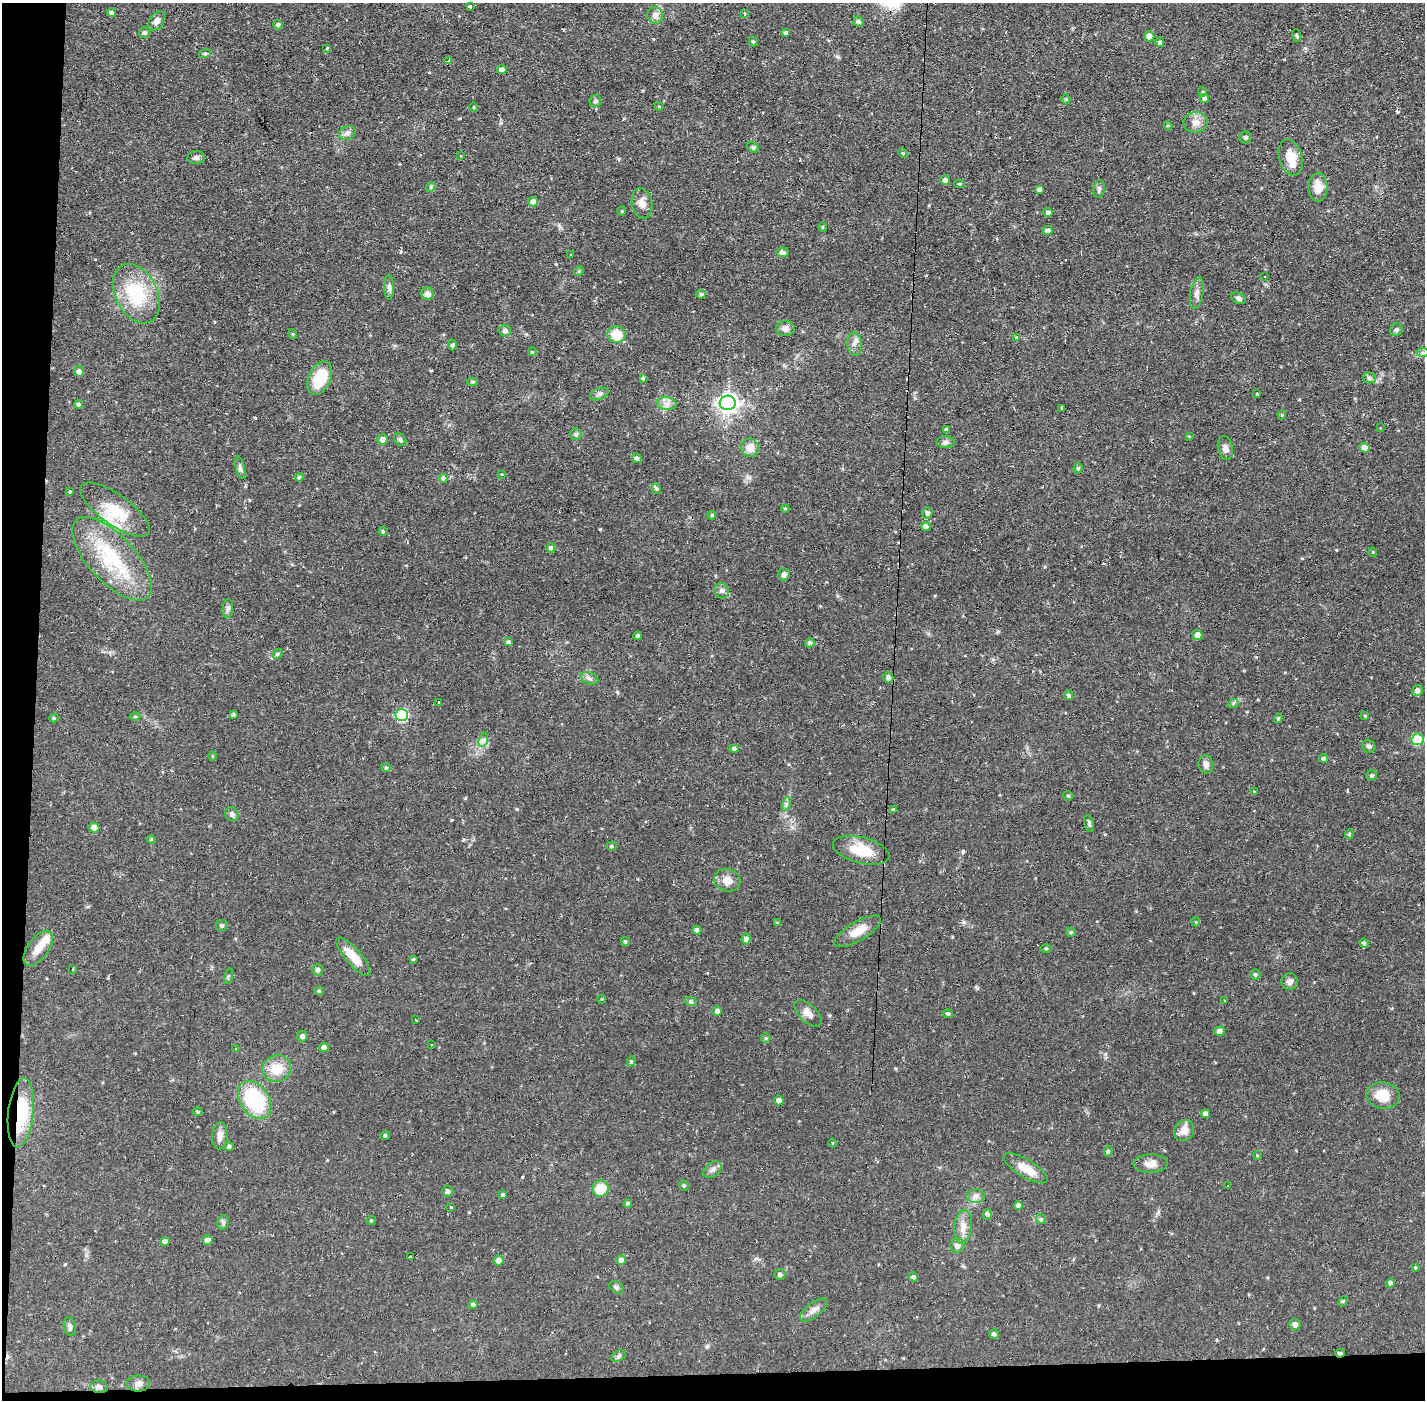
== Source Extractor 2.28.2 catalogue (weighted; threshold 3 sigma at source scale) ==
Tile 7 of 3 x 3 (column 1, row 3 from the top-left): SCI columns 1-1423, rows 53-1450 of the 4268 x 4301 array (HDU 1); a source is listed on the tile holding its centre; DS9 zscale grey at full resolution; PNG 1427 x 1402 px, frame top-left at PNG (2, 3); each listed source drawn as its Kron ellipse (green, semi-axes under 4 px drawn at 4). Shown black and unused: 4% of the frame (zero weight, under 2 of 3 exposures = <1% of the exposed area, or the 3 px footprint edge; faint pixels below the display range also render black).
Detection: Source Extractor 2.28.2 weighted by HDU 2 'WHT'; one run over the whole footprint, this tile lists its part. Background 0.0561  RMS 0.0059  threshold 0.0263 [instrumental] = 3 sigma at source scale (4.5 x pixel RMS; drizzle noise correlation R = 1.50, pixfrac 1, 0.05/0.05 arcsec/px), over >= 5 px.
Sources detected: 246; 1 inside a brighter object's white glare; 13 cosmic-ray / hot-pixel residue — neither listed nor drawn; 3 inside a brighter listed object's ellipse — not listed separately; the other 229 listed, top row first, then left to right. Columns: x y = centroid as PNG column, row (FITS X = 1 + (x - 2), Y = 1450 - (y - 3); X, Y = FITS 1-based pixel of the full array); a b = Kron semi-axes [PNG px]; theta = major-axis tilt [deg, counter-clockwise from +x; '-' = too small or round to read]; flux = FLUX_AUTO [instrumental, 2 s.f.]
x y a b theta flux
470 6 3 3 - 1.7
112 13 4 4 - 1.1
744 14 3 2 - 1.1
655 15 8 8 - 3.1
157 21 11 7 55 3.2
858 22 5 5 - 1.4
278 25 5 4 - 1.5
785 32 4 4 - 1.4
145 33 5 5 - 1.4
1296 35 6 3 -71 0.62
1149 36 5 5 - 4
753 41 5 4 - 0.91
1160 42 4 4 - 0.79
327 48 4 3 - 0.47
205 53 6 4 19 0.75
449 61 3 3 - 1.1
502 70 5 4 - 3.2
1203 92 4 4 - 0.6
1204 98 5 4 - 1.3
1066 99 5 4 - 0.72
595 101 6 5 - 1
659 106 4 3 - 0.48
474 107 4 3 - 0.5
1196 122 12 10 8 4.2
1168 125 4 4 - 0.59
347 133 9 6 18 2
1245 137 6 6 - 1
753 147 6 4 -29 0.85
903 153 5 4 - 0.68
460 156 3 2 - 0.71
196 158 9 6 3 1.8
1291 158 18 11 -75 11
945 180 5 5 - 2.2
960 184 5 4 - 0.86
431 187 5 4 - 0.7
1318 187 14 9 -90 7.7
1040 189 4 4 - 1.8
1099 189 9 5 84 1.5
533 202 5 5 - 3.5
642 203 15 10 -79 4.8
622 211 5 4 - 0.65
1048 212 5 4 - 1.6
822 227 5 3 - 0.53
1047 231 5 4 - 2.6
782 252 6 5 - 2.4
571 255 3 2 - 0.51
579 271 5 4 - 0.59
1264 276 2 2 - 0.46
389 287 12 5 -90 2
1197 293 16 6 81 3
136 294 31 21 -63 32
427 294 6 6 - 3.8
701 294 5 4 - 1.1
1239 298 8 5 -26 1.6
785 329 9 7 -2 2.9
1396 330 6 5 - 1.3
505 331 6 5 - 1.3
293 334 5 3 - 0.53
616 335 9 8 - 11
1016 337 3 3 - 0.46
854 344 12 7 -85 3
453 345 5 3 - 0.96
532 352 4 3 - 0.58
1423 353 7 4 0 1.3
79 371 5 5 - 2.4
320 378 18 11 66 20
643 378 3 3 - 0.73
1369 378 6 5 - 1.3
472 382 5 4 - 0.83
599 394 9 5 20 1.7
1257 394 3 3 - 2.3
728 403 8 7 - 260
79 404 4 4 - 1
667 404 10 6 -5 3
1062 408 3 3 - 1
1282 415 4 4 - 0.67
1380 428 3 2 - 0.57
946 430 4 3 - 1.5
576 434 5 5 - 1.1
1189 436 4 4 - 0.47
383 439 5 5 - 3.3
400 440 7 5 -50 1.4
946 442 9 6 0 1.7
750 448 9 9 - 5.5
1225 448 12 7 -77 3.3
1365 448 5 5 - 3.2
637 458 5 4 - 1.5
240 468 11 4 -76 1.5
1078 468 5 4 - 1
501 474 3 2 - 1
299 477 4 4 - 0.96
443 478 4 4 - 1.5
656 489 5 4 - 0.89
70 492 3 3 - 1.1
785 509 4 4 - 0.65
115 510 41 15 -35 16
927 513 5 5 - 1.8
712 515 4 4 - 0.89
926 527 4 4 - 3.3
383 531 4 4 - 0.66
551 548 5 4 - 1.4
1373 552 4 4 - 0.58
112 559 53 23 -47 41
784 574 6 6 - 1.9
722 591 8 7 - 1.9
228 609 9 5 84 1.7
1197 635 5 5 - 3.3
638 636 4 4 - 0.87
508 642 4 4 - 1.4
810 643 5 4 - 1.3
277 654 6 4 45 0.85
589 678 9 6 -19 1.7
888 678 5 5 - 2.1
1417 690 5 5 - 2.1
1069 695 4 4 - 1
439 702 3 2 - 1.3
1233 704 6 4 19 0.89
233 714 3 3 - 1
402 715 6 6 - 51
135 716 5 3 - 0.63
1365 716 4 3 - 0.57
54 718 4 4 - 0.81
1278 718 5 3 - 0.69
1418 739 6 6 - 24
483 740 7 4 71 1.5
1369 746 7 6 - 1.7
734 748 4 4 - 1.6
212 756 4 3 - 0.46
1324 759 4 4 - 1.3
1206 764 9 7 -77 2.6
386 767 5 4 - 0.78
1372 775 5 5 - 0.98
1255 791 3 3 - 1.6
1068 796 5 4 - 0.75
786 804 7 4 72 1.2
893 810 4 3 - 0.98
232 814 7 6 - 1.9
1089 824 8 4 -76 1.4
94 828 5 5 - 5.2
1349 834 5 4 - 0.73
151 839 4 3 - 0.63
612 846 5 4 - 0.82
861 850 29 13 -14 16
727 880 13 11 -17 6.4
1196 922 4 4 - 0.63
777 923 4 2 - 0.44
222 925 6 5 - 1.3
697 930 4 4 - 2.6
858 931 26 9 30 8.6
1071 932 4 4 - 0.82
746 939 5 4 - 2.3
625 942 4 3 - 0.78
1364 943 5 4 - 1.3
38 948 20 10 54 7.4
1046 948 5 3 - 0.66
353 957 24 8 -49 11
413 959 4 4 - 0.54
73 969 3 2 - 0.43
318 970 6 5 - 1.5
1255 974 5 5 - 1.1
228 976 8 3 77 0.7
1290 981 8 8 - 2.4
319 991 4 4 - 0.79
602 999 4 4 - 0.52
1224 1000 3 2 - 0.62
691 1002 6 4 -19 0.89
717 1011 5 5 - 1.8
808 1013 17 9 -45 4.2
948 1014 5 4 - 1.3
416 1019 3 3 - 2.5
1220 1031 5 4 - 2.7
302 1036 5 5 - 1.9
766 1038 5 4 - 0.76
431 1045 2 2 - 0.5
324 1047 5 4 - 3
236 1049 3 3 - 1.2
631 1061 5 4 - 0.75
277 1069 14 13 - 10
1383 1095 16 13 -11 12
255 1100 21 14 -56 45
779 1100 5 4 - 2.3
198 1112 5 3 - 0.79
21 1113 35 12 84 27
1205 1114 4 4 - 1.8
1184 1131 11 9 54 5.4
220 1136 13 7 86 3.6
385 1136 5 4 - 0.81
833 1143 4 3 - 0.47
229 1146 4 4 - 1.5
1108 1151 5 4 - 1
1257 1155 4 4 - 0.55
1151 1164 17 9 2 4.6
1026 1168 25 9 -31 9.3
712 1170 10 6 38 2.3
684 1185 5 4 - 0.85
1228 1186 3 2 - 0.54
601 1189 8 8 - 13
448 1191 5 5 - 1.4
503 1195 4 3 - 1.3
975 1196 9 7 1 2.4
628 1203 4 4 - 0.97
1018 1205 4 4 - 2.4
451 1207 3 2 - 0.95
987 1214 5 5 - 1.6
1041 1219 5 4 - 0.79
371 1220 5 4 - 0.67
223 1222 7 5 70 1.3
963 1227 17 9 84 5.5
207 1240 5 4 - 3.1
165 1241 4 4 - 1.8
957 1245 7 7 - 3.3
411 1257 3 3 - 1.6
498 1260 5 5 - 3.5
621 1260 5 4 - 2.5
1415 1267 4 3 - 0.65
780 1275 5 5 - 1.4
913 1277 5 4 - 1.6
1390 1283 4 4 - 1.8
616 1287 8 5 -35 1.3
1343 1301 5 4 - 0.67
473 1305 5 4 - 1.3
814 1310 16 7 37 3.6
1295 1325 5 5 - 2.5
70 1326 9 6 -82 1.6
994 1334 5 4 - 1.1
1340 1353 5 3 - 1
619 1356 8 5 29 1.3
138 1383 11 8 1 2.6
99 1387 9 6 -8 1.9
Overlapping masked pixels (flux is a lower limit): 2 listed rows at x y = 21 1113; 1340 1353
Unlisted compact peaks at least as high as the median listed source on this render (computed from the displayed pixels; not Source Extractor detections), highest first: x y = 963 851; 517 809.